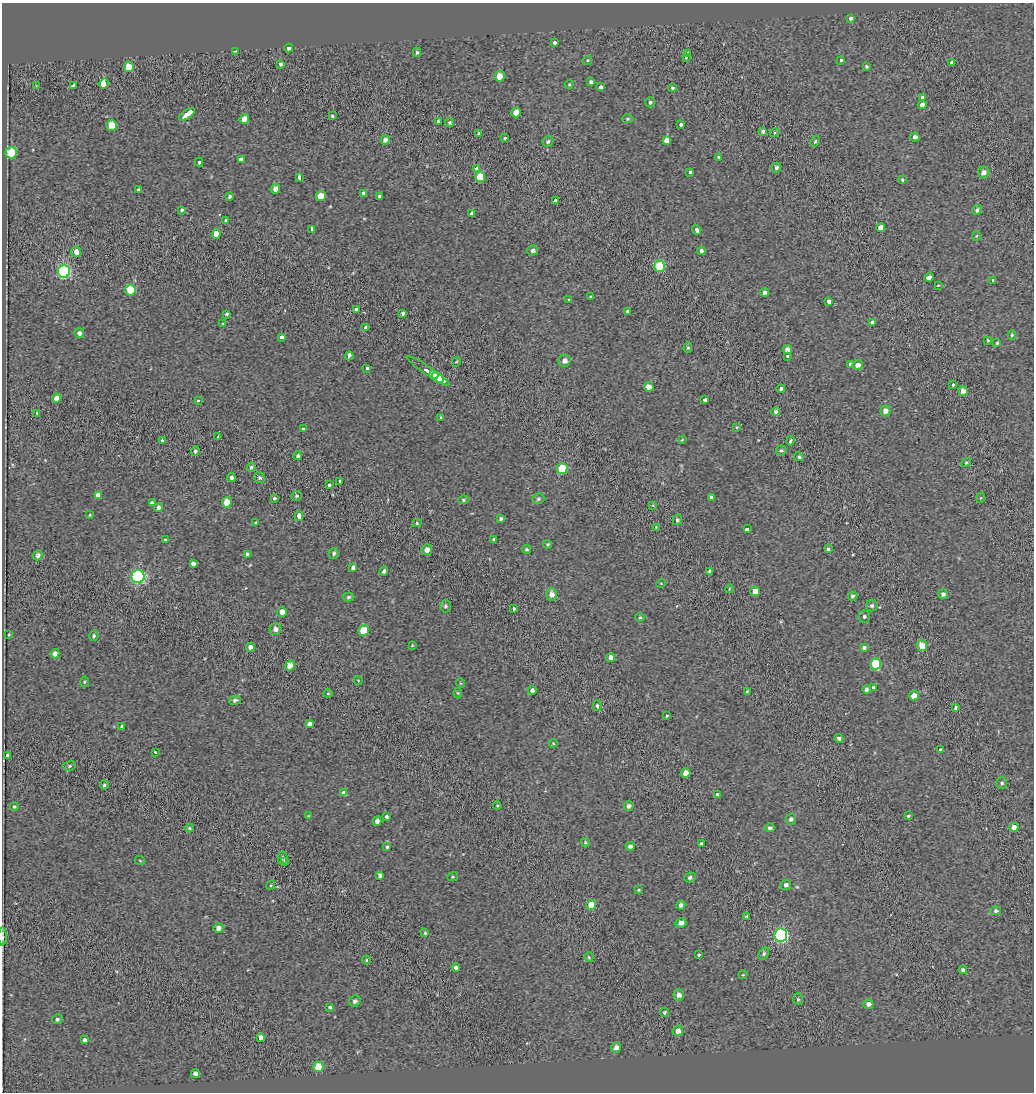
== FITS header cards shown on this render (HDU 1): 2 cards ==
NAXIS1  =                 1032
NAXIS2  =                 1090

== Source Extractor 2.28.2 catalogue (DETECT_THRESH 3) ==
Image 1032 x 1090 px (HDU 1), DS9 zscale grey, 1 PNG px = 1 image px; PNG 1036 x 1094 px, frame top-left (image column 1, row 1090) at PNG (2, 3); each listed source drawn as its Kron ellipse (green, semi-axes under 4 px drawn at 4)
Background 0.0267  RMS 2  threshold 5.99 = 3 sigma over >= 5 px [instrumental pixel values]
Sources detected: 272; all 272 listed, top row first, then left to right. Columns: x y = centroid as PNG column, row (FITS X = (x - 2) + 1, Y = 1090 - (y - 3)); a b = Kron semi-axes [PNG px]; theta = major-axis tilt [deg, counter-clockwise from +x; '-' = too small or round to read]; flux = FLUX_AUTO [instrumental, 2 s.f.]
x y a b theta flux
851 18 3 3 - 1800
555 43 3 3 - 2200
289 48 4 4 - 1100
235 51 3 3 - 130
417 52 4 3 - 200
688 54 4 3 - 1900
686 58 3 3 - 1200
587 60 5 4 - 180
841 60 3 3 - 950
952 62 3 3 - 2900
280 64 3 3 - 230
866 66 4 3 - 220
129 67 5 5 - 2300
500 76 5 5 - 1500
591 82 4 4 - 390
104 83 5 4 - 6100
569 84 4 3 - 140
73 85 4 3 - 290
36 86 4 4 - 100
601 87 4 3 - 1900
673 88 4 4 - 230
923 97 3 3 - 4000
650 102 5 5 - 300
922 105 4 4 - 640
516 112 5 5 - 1400
187 114 9 3 34 10000
333 116 3 3 - 1400
244 119 5 4 - 1200
628 119 6 4 1 220
438 121 4 3 - 290
450 123 4 4 - 220
111 125 5 5 - 2400
681 125 4 3 - 2400
763 131 4 4 - 350
775 133 5 3 - 160
479 134 3 3 - 2000
915 137 5 4 - 450
505 138 3 3 - 870
385 140 5 4 - 590
667 140 4 3 - 23000
548 141 5 5 - 260
815 141 6 4 62 220
11 153 6 5 - 4700
719 157 3 3 - 1300
241 159 4 3 - 4200
199 162 4 3 - 4400
776 168 5 4 - 380
476 169 4 3 - 4800
690 172 3 3 - 1500
984 172 6 5 - 710
299 177 4 3 - 1500
480 177 5 5 - 3700
902 180 3 3 - 870
138 189 3 2 - 160
275 189 5 4 - 1100
363 193 3 3 - 1900
229 196 4 3 - 270
321 196 5 5 - 1700
380 197 3 3 - 1700
555 201 4 3 - 2100
182 210 3 3 - 330
977 210 5 4 - 350
472 214 3 3 - 13000
226 220 3 3 - 470
881 227 4 4 - 1100
312 229 4 3 - 3500
696 230 5 3 - 3900
216 234 5 4 - 1300
977 236 5 3 - 120
533 250 5 5 - 400
701 251 4 4 - 390
76 252 5 5 - 900
659 266 6 5 - 7100
64 272 6 6 - 19000
929 277 5 3 - 8100
993 281 3 3 - 830
938 285 3 2 - 100
130 290 5 5 - 3800
765 292 4 4 - 420
591 297 3 3 - 980
569 300 3 3 - 1600
829 301 4 3 - 1800
357 309 3 3 - 2900
628 311 3 3 - 1400
227 314 3 3 - 1400
403 314 3 3 - 3100
872 322 3 3 - 3300
223 324 3 3 - 120
366 327 3 3 - 1600
79 333 5 4 - 400
1012 335 5 4 - 190
281 337 4 3 - 2100
988 340 3 2 - 150
997 343 4 4 - 160
688 348 5 4 - 160
787 350 4 4 - 660
349 356 4 3 - 2600
787 356 3 3 - 730
565 361 6 6 - 690
456 362 5 3 - 120
850 364 4 3 - 3400
858 365 5 4 - 650
367 368 3 3 - 840
428 371 26 3 -34 16000
434 375 4 2 - 7000
438 377 6 3 -38 9400
953 385 3 3 - 990
649 387 5 4 - 850
780 389 4 3 - 2700
963 391 5 5 - 680
56 398 4 4 - 760
705 399 4 3 - 2200
198 400 3 3 - 2600
776 411 4 4 - 400
885 411 5 5 - 690
37 413 3 3 - 200
441 417 3 2 - 97
737 427 4 3 - 130
303 429 4 3 - 130
218 436 3 3 - 930
682 440 4 3 - 110
162 441 4 4 - 260
790 441 4 3 - 220
781 450 5 5 - 240
195 451 5 4 - 260
298 456 4 3 - 300
799 457 5 3 - 270
966 462 5 4 - 180
251 467 5 3 - 310
562 468 5 5 - 4900
231 478 4 4 - 350
259 478 6 5 - 290
340 481 3 3 - 1700
329 485 3 3 - 1700
99 495 4 3 - 20000
296 496 5 5 - 220
711 497 4 4 - 220
274 498 3 3 - 230
980 498 5 3 - 120
538 499 6 5 - 250
463 500 5 4 - 200
227 502 5 5 - 2000
152 503 4 3 - 1500
653 505 4 2 - 100
158 507 4 4 - 480
90 515 4 2 - 120
299 516 5 3 - 3000
501 519 4 3 - 270
677 520 5 4 - 270
256 522 3 3 - 860
417 523 5 4 - 190
656 527 3 3 - 94
747 529 4 3 - 2200
494 539 4 3 - 260
165 540 4 3 - 170
548 544 4 4 - 220
527 549 4 4 - 190
828 549 4 3 - 200
427 550 5 5 - 910
334 553 5 5 - 290
247 554 4 4 - 350
38 555 5 4 - 440
193 563 4 3 - 2000
353 568 3 3 - 15000
384 571 5 4 - 430
709 572 4 3 - 330
138 576 6 6 - 22000
661 583 5 3 - 110
729 589 4 2 - 87
755 591 5 4 - 1100
552 594 6 5 - 1000
943 594 5 5 - 390
853 596 5 4 - 330
349 597 6 4 4 240
446 606 6 5 - 280
872 606 6 6 - 320
514 609 4 3 - 860
282 612 5 5 - 840
864 616 6 6 - 270
640 617 4 4 - 160
275 629 6 6 - 580
364 630 5 5 - 3500
9 635 3 2 - 120
94 636 5 4 - 250
412 645 4 4 - 110
922 646 5 5 - 1800
250 647 4 4 - 480
864 647 3 3 - 5800
55 654 4 4 - 740
611 658 4 4 - 860
876 664 5 5 - 5600
290 666 5 5 - 1700
358 680 4 3 - 84
84 682 5 3 - 140
460 683 5 3 - 120
873 687 3 3 - 160
867 689 4 4 - 350
532 690 4 4 - 480
747 691 4 3 - 140
458 693 5 3 - 140
328 694 5 3 - 140
914 696 5 4 - 1200
235 700 6 4 15 340
597 706 5 4 - 320
955 707 4 3 - 1400
666 715 3 3 - 700
310 724 3 3 - 5600
122 726 3 3 - 2400
839 738 4 4 - 310
553 743 4 4 - 120
940 750 3 3 - 1600
155 752 3 3 - 630
8 756 3 3 - 7300
69 766 6 5 - 230
686 773 5 4 - 1000
1002 783 6 5 - 290
104 785 4 3 - 210
344 792 4 3 - 1400
717 795 4 3 - 4400
14 806 4 4 - 170
497 806 4 3 - 110
629 806 5 4 - 510
308 816 4 3 - 100
386 816 3 3 - 1100
908 816 3 3 - 160
791 819 5 5 - 350
377 821 5 4 - 580
1014 827 4 4 - 1100
189 828 4 4 - 170
770 828 5 4 - 300
585 843 5 4 - 200
701 844 4 3 - 2600
630 846 4 4 - 410
387 847 4 3 - 210
282 858 6 5 - 260
140 861 5 3 - 110
284 862 4 2 - 180
380 875 4 4 - 380
453 877 5 3 - 130
690 877 6 5 - 350
271 885 5 3 - 140
786 885 5 5 - 390
638 890 4 4 - 120
591 905 5 5 - 2000
681 905 4 4 - 510
996 911 5 4 - 330
747 916 4 3 - 180
681 923 5 4 - 810
218 928 5 5 - 660
425 933 4 4 - 150
781 935 6 6 - 23000
2 936 9 3 90 250
699 954 3 3 - 620
764 954 6 5 - 290
589 957 5 4 - 170
366 960 4 4 - 140
456 967 4 4 - 430
963 970 4 4 - 300
743 975 4 4 - 120
679 995 5 5 - 660
798 999 6 5 - 220
355 1001 6 5 - 400
868 1004 5 4 - 590
330 1007 4 3 - 190
664 1012 4 4 - 210
57 1019 5 4 - 270
678 1031 5 5 - 710
261 1037 4 4 - 530
84 1040 4 3 - 930
616 1047 5 5 - 710
318 1067 5 5 - 2500
195 1074 4 4 - 590
At the frame edge (FLAGS 8, measured only in part): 1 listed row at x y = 2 936